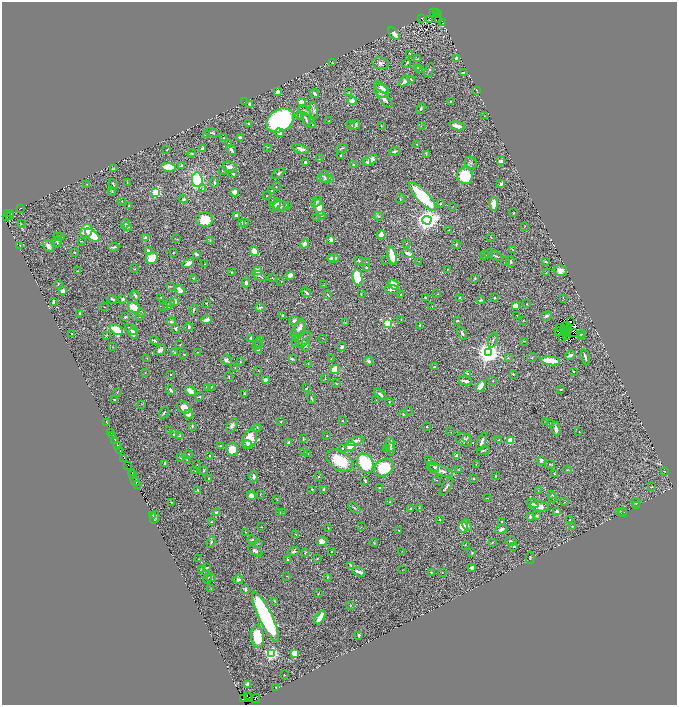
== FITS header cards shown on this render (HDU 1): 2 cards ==
NAXIS1  =                 1349
NAXIS2  =                 1405

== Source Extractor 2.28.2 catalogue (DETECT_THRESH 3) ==
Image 1349 x 1405 px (HDU 1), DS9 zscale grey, zoomed out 1/2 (1 PNG px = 2 x 2 image px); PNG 679 x 707 px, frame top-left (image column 1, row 1405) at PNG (2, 2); each listed source drawn as its Kron ellipse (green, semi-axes under 4 px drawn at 4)
Background 1.38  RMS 0.035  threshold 0.104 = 3 sigma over >= 5 px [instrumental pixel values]
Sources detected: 613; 71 cannot appear on this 1/2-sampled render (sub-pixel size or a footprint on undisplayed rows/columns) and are neither listed nor drawn; of the other 542, the 500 brightest by FLUX_AUTO listed and drawn (42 fainter detections omitted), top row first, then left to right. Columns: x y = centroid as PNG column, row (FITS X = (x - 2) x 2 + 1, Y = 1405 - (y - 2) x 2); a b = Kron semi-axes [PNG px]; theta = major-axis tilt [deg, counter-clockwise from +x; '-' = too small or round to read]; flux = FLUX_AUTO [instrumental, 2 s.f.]
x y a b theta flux
434 12 2 1 - 250
436 12 3 2 - 420
439 14 3 1 - 420
422 18 2 1 - 2.2
429 19 2 2 - 3.2
439 20 2 1 - 2.6
443 23 4 1 - 2.3
394 34 7 4 -50 41
410 53 2 2 - 5.2
456 58 4 3 - 11
418 59 3 2 - 2.1
332 63 3 2 - 4
380 63 8 6 -9 23
407 63 4 3 - 6.9
417 68 4 3 - 11
419 69 3 2 - 9.6
429 70 7 3 63 8.1
463 73 3 3 - 7.5
411 79 4 2 - 7.1
405 81 6 4 41 28
382 88 8 4 -35 33
477 90 3 1 - 2.9
278 91 4 3 - 16
381 91 8 6 -40 60
314 93 5 3 - 19
349 93 3 2 - 3.3
384 99 11 4 -48 30
352 101 4 4 - 29
244 102 2 2 - 2.2
301 102 3 2 - 48
450 102 2 2 - 5.2
250 104 3 3 - 21
421 108 5 3 - 8.7
314 110 9 3 -84 15
304 111 7 3 -33 10
300 115 4 3 - 7.4
485 116 2 1 - 2.2
306 119 7 3 -71 18
280 120 15 11 32 1700
329 120 3 2 - 3.6
248 123 2 2 - 7.3
312 125 3 2 - 3.1
351 125 3 2 - 3.9
355 125 6 3 30 25
381 126 3 2 - 3.9
421 126 3 2 - 2.2
457 126 8 3 -13 57
212 133 7 2 -13 8.1
279 133 5 3 - 26
206 134 3 2 - 6.8
240 137 2 2 - 20
224 138 2 2 - 6.8
229 143 2 2 - 3.5
417 144 2 2 - 2.9
267 147 2 2 - 3.3
342 148 6 2 13 6.1
167 149 3 2 - 4
203 149 4 3 - 33
301 149 9 4 -20 27
231 150 5 2 - 24
394 151 6 2 19 13
191 153 4 3 - 7.8
426 154 4 2 - 5.3
341 156 3 2 - 6.4
319 159 2 2 - 2.1
371 160 8 4 33 54
501 161 4 3 - 17
306 162 3 3 - 26
367 162 4 3 - 9.5
471 163 6 5 - 15
354 165 4 3 - 7.3
182 166 4 3 - 13
168 167 7 4 -6 280
230 167 7 5 -22 35
113 169 3 3 - 7.4
222 171 2 2 - 2.4
233 173 3 2 - 10
278 173 7 4 36 14
324 176 6 5 - 14
465 176 8 8 - 300
325 178 8 4 -6 17
197 180 7 5 -85 560
127 182 3 2 - 3
214 182 5 3 - 8.9
87 184 3 2 - 3.8
113 184 5 2 - 8
501 184 3 3 - 15
276 187 2 1 - 2.7
202 189 3 3 - 7
272 190 2 2 - 8.1
112 191 4 2 - 4.2
156 192 3 3 - 690
234 192 4 3 - 42
266 196 2 2 - 2.2
422 197 19 6 -47 480
184 199 4 4 - 11
400 199 5 1 - 3.4
273 200 4 2 - 4.8
122 201 2 2 - 4.2
316 202 6 4 46 12
441 204 3 2 - 5
494 204 7 4 -90 72
129 205 4 2 - 5.5
275 205 7 2 46 31
287 205 3 3 - 6.1
281 206 7 5 -5 18
453 206 3 2 - 2.7
20 208 3 2 - 3.6
319 208 8 4 -78 110
10 213 3 2 - 200
514 213 3 3 - 6
8 214 2 1 - 140
236 215 3 2 - 22
7 216 3 2 - 130
9 216 3 1 - 250
322 216 3 2 - 4.6
379 216 5 3 - 7.5
317 218 3 2 - 2.7
205 219 8 7 - 120
427 220 4 4 - 4700
245 222 3 2 - 4.7
241 223 2 2 - 120
21 224 4 2 - 4.5
125 224 5 4 - 10
525 226 3 2 - 2.6
127 227 5 3 - 17
448 230 2 2 - 5
86 231 7 5 63 120
92 235 8 4 -41 220
381 235 4 3 - 57
57 237 3 2 - 3.8
62 237 4 1 - 3.7
491 237 3 2 - 2.9
146 238 3 3 - 53
177 239 3 2 - 3.1
210 240 3 2 - 4.5
331 240 4 2 - 27
81 241 3 1 - 3.3
57 242 5 2 - 8.2
407 243 2 2 - 2.2
304 244 5 3 - 30
456 244 4 3 - 6.8
20 245 3 2 - 3.6
48 246 6 4 -52 34
114 247 5 2 - 13
148 250 3 3 - 13
512 250 3 2 - 2.6
254 251 5 4 - 53
173 252 3 2 - 5.1
74 253 3 2 - 4.6
407 253 6 3 -18 27
489 253 4 2 - 4.2
196 254 4 2 - 23
485 255 4 2 - 6.8
392 256 9 4 -76 160
496 256 7 2 -25 11
152 258 6 5 - 130
334 258 6 3 7 32
331 259 4 3 - 25
359 260 3 2 - 13
385 261 2 1 - 2.1
419 261 2 1 - 2.7
510 261 6 4 -76 11
366 262 3 2 - 3.2
505 262 4 3 - 5.3
546 262 3 2 - 8
188 263 6 3 29 73
205 264 2 2 - 2.7
366 268 3 2 - 5.5
134 269 3 2 - 3.7
447 269 2 2 - 2.7
257 270 3 3 - 43
78 271 4 1 - 3.6
560 271 7 5 -14 44
232 272 3 2 - 2.8
546 273 2 2 - 3.3
290 275 3 3 - 58
260 276 7 2 -28 10
272 277 3 2 - 3
358 277 8 4 -79 480
193 278 3 3 - 5.2
475 278 3 2 - 4
281 281 3 2 - 3.2
246 282 5 3 - 17
394 284 6 4 -39 120
58 285 3 2 - 3.8
324 285 3 2 - 3.2
170 286 4 2 - 4.2
391 289 7 4 -7 21
180 290 6 4 -52 42
62 291 3 3 - 32
306 292 5 2 - 14
361 294 2 2 - 6.1
437 294 3 2 - 2.8
328 295 4 2 - 5.4
400 295 3 2 - 2.1
135 296 5 3 - 12
161 297 2 2 - 2.5
425 298 3 2 - 7.2
459 298 2 2 - 6.4
494 298 2 2 - 7.1
563 298 2 2 - 2.1
112 299 5 3 - 16
123 299 4 3 - 17
481 300 4 3 - 13
53 301 4 2 - 13
175 301 3 2 - 44
171 302 4 4 - 7
206 303 2 2 - 4.4
526 304 3 2 - 3.5
168 306 4 3 - 21
432 306 2 2 - 2.4
515 306 4 3 - 75
104 307 2 1 - 2.3
134 307 6 4 -31 100
164 307 4 3 - 5.9
260 307 4 2 - 9.5
193 310 5 2 - 12
79 313 3 2 - 5.7
141 313 4 3 - 11
517 315 2 1 - 2.5
283 316 3 2 - 9.8
546 316 5 3 - 17
125 317 2 2 - 16
140 317 2 1 - 2.6
206 320 5 3 - 38
401 320 3 2 - 2.9
523 320 2 2 - 2.9
294 321 5 4 - 19
457 321 3 2 - 13
171 322 4 3 - 11
570 322 2 1 - 5.7
345 323 3 2 - 3.2
388 323 3 3 - 670
419 325 4 2 - 8.1
565 326 2 1 - 6.2
567 326 2 1 - 5.7
189 327 4 3 - 13
301 327 8 5 85 33
559 327 2 1 - 5.7
176 329 5 3 - 10
298 329 10 5 56 39
569 329 2 1 - 4.3
116 330 7 4 -35 340
132 330 7 2 -34 34
564 330 2 1 - 2.4
568 331 2 1 - 4.1
559 332 3 1 - 5.4
72 333 2 2 - 6.1
462 333 7 3 -64 16
566 333 2 1 - 4.6
573 333 2 1 - 3.8
133 334 5 4 - 29
581 334 4 2 - 4.4
106 335 3 2 - 3.9
566 335 2 1 - 5.5
581 336 2 2 - 2.7
251 338 3 2 - 15
295 338 4 3 - 6
322 338 2 2 - 2.1
563 338 3 1 - 3.2
260 339 3 2 - 3.4
304 339 9 5 48 24
493 340 8 3 71 12
154 341 5 2 - 9.9
523 341 3 2 - 2.9
295 342 4 3 - 6.6
259 344 5 2 - 7
180 345 2 2 - 3.2
257 345 3 2 - 3.8
306 345 6 3 81 24
113 347 3 2 - 2.5
342 347 4 3 - 13
258 349 4 3 - 14
160 350 6 4 33 26
175 352 4 2 - 4.4
198 352 3 2 - 4.1
489 353 4 4 - 5900
184 354 3 2 - 3.4
570 355 5 3 - 26
532 357 5 3 - 6.4
585 357 8 2 -76 18
147 358 3 3 - 4.4
508 358 3 2 - 3
292 359 4 2 - 8.4
331 359 2 2 - 3.1
226 360 6 4 -27 20
369 361 4 3 - 13
550 361 10 4 -7 220
240 362 3 2 - 4.6
308 363 3 2 - 3.1
235 367 2 2 - 4.2
434 367 3 2 - 3.7
335 369 5 4 - 120
258 370 2 2 - 2.4
573 372 3 2 - 3.4
145 373 2 2 - 3.2
467 373 4 3 - 5.8
170 374 2 2 - 3.6
513 374 2 2 - 6.1
229 377 5 2 - 4.5
325 379 4 3 - 5
265 380 3 2 - 43
465 381 7 2 -12 24
493 381 2 2 - 2.3
336 384 4 3 - 4.7
481 386 6 4 60 80
207 387 4 2 - 8.3
211 387 4 3 - 6.4
306 388 3 2 - 3.6
561 389 3 2 - 6.2
170 390 5 2 - 13
190 391 6 4 -38 68
117 393 3 2 - 3.6
244 394 4 3 - 8.8
380 394 7 3 -41 19
200 397 3 3 - 5.7
311 398 6 2 -68 7.9
114 400 2 1 - 4.3
376 400 2 2 - 2.7
389 402 2 1 - 3.1
142 404 3 2 - 2.5
184 407 7 5 -32 61
408 410 3 2 - 3.1
164 413 6 2 58 6.3
189 414 4 4 - 69
404 414 4 3 - 7.2
281 421 2 1 - 3.5
342 421 2 2 - 2.9
106 422 3 1 - 7.9
546 422 4 2 - 6.1
550 423 2 2 - 2.3
232 425 8 4 57 26
192 426 2 2 - 22
257 427 4 2 - 3.9
427 427 3 2 - 4.2
556 429 7 3 -81 37
169 431 3 2 - 6.6
579 431 2 2 - 3.1
451 432 2 2 - 2.9
111 433 2 1 - 25
174 434 3 2 - 9.6
112 436 2 1 - 41
180 436 4 3 - 7.4
327 436 2 2 - 3.8
467 438 4 3 - 7.2
249 439 9 7 61 150
303 439 4 2 - 7.4
464 440 8 6 -22 28
499 440 3 3 - 7.3
510 440 4 3 - 140
115 441 3 1 - 120
355 441 8 4 16 41
289 442 3 3 - 15
482 442 10 2 69 24
391 444 8 3 -76 21
247 445 4 3 - 16
117 446 2 1 - 110
221 446 4 3 - 10
350 446 5 4 - 150
343 448 4 3 - 6.2
232 449 6 6 - 100
387 449 3 2 - 11
390 449 7 4 -76 19
120 450 3 1 - 120
483 450 6 2 17 8.4
304 452 4 3 - 7.5
189 454 2 2 - 4.8
308 454 3 3 - 9.4
210 456 2 2 - 12
457 456 3 3 - 23
124 458 2 1 - 270
180 458 3 1 - 2.3
187 460 2 2 - 3.9
340 460 14 9 -33 230
429 460 2 1 - 2.9
541 460 3 3 - 25
165 463 3 2 - 8.9
365 463 10 8 -57 490
550 464 5 2 - 4.5
128 465 2 1 - 140
197 465 2 2 - 2.3
476 465 3 2 - 2.5
434 467 5 4 - 12
384 468 10 8 29 310
204 470 4 3 - 6.8
440 470 14 5 -18 38
459 470 3 2 - 4.8
567 470 4 1 - 3.2
195 471 4 2 - 4.3
665 471 2 1 - 2.3
131 473 4 1 - 210
554 474 3 2 - 4.3
132 475 3 1 - 150
495 476 3 2 - 5.2
254 477 6 4 -89 19
319 477 2 2 - 6.8
209 478 3 2 - 5.7
473 479 3 2 - 3.9
437 480 3 2 - 3
135 481 5 2 - 780
365 481 4 2 - 8.3
137 485 3 2 - 260
446 487 10 2 57 16
652 487 4 2 - 3.4
379 488 2 2 - 4.8
312 489 3 2 - 5
324 489 3 3 - 16
198 490 3 2 - 4.6
538 491 3 2 - 3.1
260 494 2 1 - 2.8
552 494 4 3 - 18
251 496 4 4 - 21
487 498 2 1 - 2.4
553 498 4 2 - 5.9
277 499 4 2 - 3.9
171 502 3 2 - 3.2
390 502 2 2 - 5.8
564 502 2 2 - 3
636 502 4 3 - 13
533 503 6 3 -25 20
636 505 4 2 - 8.7
539 506 9 5 -6 59
354 508 7 2 -33 8.5
419 508 3 2 - 4.4
411 509 3 3 - 8.4
557 511 3 2 - 16
620 511 3 3 - 4.3
623 512 4 2 - 5
217 513 4 3 - 19
280 513 2 2 - 10
283 513 3 2 - 3.2
152 515 2 1 - 77
530 516 3 3 - 14
537 516 4 3 - 8.1
154 517 6 3 75 10
440 519 3 2 - 5.6
570 520 2 2 - 2.9
502 521 3 2 - 4.2
211 522 3 2 - 4.8
467 525 6 3 -60 21
261 527 2 1 - 2.4
361 527 3 2 - 2.6
463 527 5 5 - 240
572 527 3 2 - 5.3
328 528 2 1 - 2.9
501 529 6 4 25 25
399 530 3 2 - 5
246 532 2 2 - 3.9
296 534 3 2 - 2.7
252 540 4 2 - 11
322 541 5 4 - 37
511 541 6 3 -7 8.6
211 542 6 3 68 11
374 542 4 2 - 4
492 542 3 3 - 4.1
259 543 2 2 - 2.2
465 545 3 2 - 3.4
514 546 4 3 - 11
255 551 8 3 -31 18
332 551 2 2 - 7.5
402 551 2 1 - 2.4
293 552 6 4 15 11
305 553 3 1 - 4.3
472 553 2 2 - 7.1
317 558 2 2 - 4.1
530 558 6 2 90 6.1
198 559 3 2 - 4.4
288 560 4 3 - 7.6
350 565 2 2 - 9.5
206 568 3 2 - 6.3
471 568 3 3 - 14
202 569 4 3 - 5.8
402 570 3 2 - 2.6
359 572 7 3 -16 32
431 572 2 2 - 5.5
442 572 3 2 - 3.6
287 576 2 2 - 2.6
327 577 3 2 - 5
211 578 4 3 - 7.2
208 579 5 2 - 6.8
238 579 4 4 - 16
211 588 3 2 - 2.8
245 589 4 3 - 18
318 593 3 2 - 2.8
275 601 3 2 - 3.7
351 605 3 2 - 4.3
265 617 28 6 -64 1300
320 617 7 3 58 86
359 635 3 2 - 15
257 637 11 6 -84 210
271 653 3 3 - 1500
294 653 3 3 - 91
284 675 2 1 - 3.3
247 684 3 2 - 22
276 688 2 2 - 4.6
247 695 2 1 - 57
249 697 2 1 - 82
244 698 4 1 - 100
256 698 4 2 - 430
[42 fainter detections neither listed nor drawn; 71 sub-pixel or undisplayed-footprint detections neither listed nor drawn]